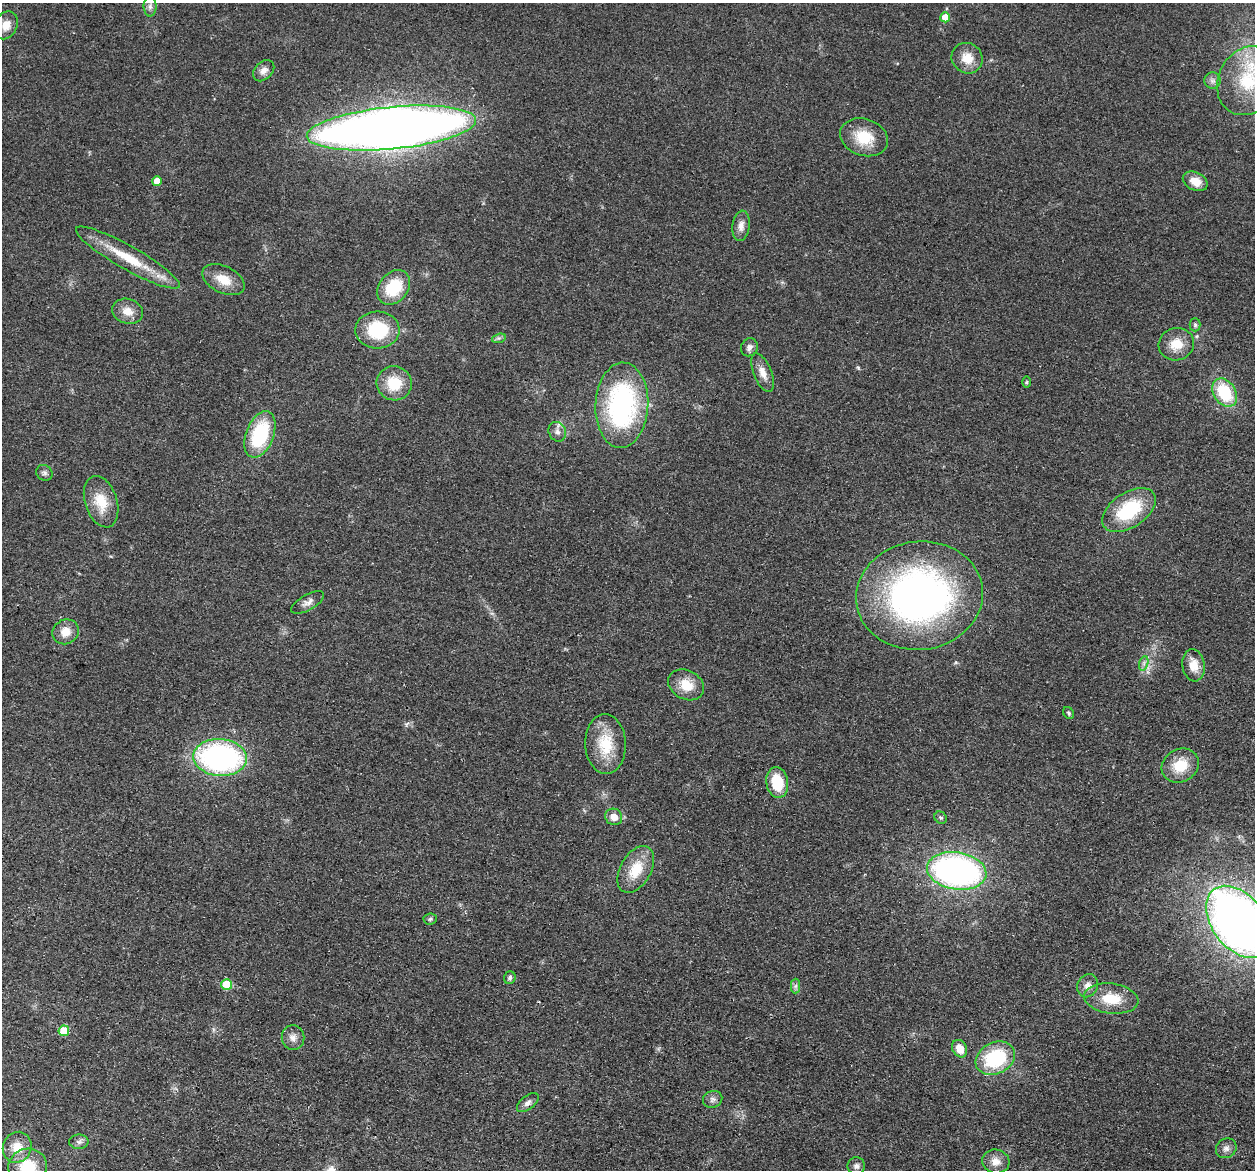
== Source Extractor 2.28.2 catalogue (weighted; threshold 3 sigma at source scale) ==
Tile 7 of 4 x 4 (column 3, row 2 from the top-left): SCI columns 2523-3775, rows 2633-3800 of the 5045 x 5146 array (HDU 1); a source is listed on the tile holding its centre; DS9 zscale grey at full resolution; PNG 1257 x 1172 px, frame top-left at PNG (2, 3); each listed source drawn as its Kron ellipse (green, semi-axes under 4 px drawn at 4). Shown black and unused: <1% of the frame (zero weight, under 2 of 3 exposures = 3% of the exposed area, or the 3 px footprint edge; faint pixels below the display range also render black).
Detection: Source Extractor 2.28.2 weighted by HDU 2 'WHT'; one run over the whole footprint, this tile lists its part. Background 0.0513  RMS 0.0067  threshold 0.0299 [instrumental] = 3 sigma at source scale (4.5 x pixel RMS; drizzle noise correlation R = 1.50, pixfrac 1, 0.05/0.05 arcsec/px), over >= 5 px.
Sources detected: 66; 1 cosmic-ray / hot-pixel residue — neither listed nor drawn; the other 65 listed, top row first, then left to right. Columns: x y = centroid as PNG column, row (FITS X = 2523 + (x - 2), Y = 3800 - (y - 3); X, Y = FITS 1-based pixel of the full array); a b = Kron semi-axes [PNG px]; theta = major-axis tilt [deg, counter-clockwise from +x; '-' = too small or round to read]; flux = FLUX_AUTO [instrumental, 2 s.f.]
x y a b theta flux
150 6 10 6 90 2.4
945 17 5 5 - 11
6 25 14 11 65 6.8
967 58 16 15 - 10
264 71 12 8 45 4.1
1212 81 8 8 - 2.6
1248 81 36 29 61 43
391 128 85 21 6 970
864 137 24 18 -18 20
157 181 5 5 - 9.7
1195 181 13 9 -26 8.5
741 226 15 8 83 4.7
128 258 59 12 -29 27
224 280 23 13 -26 12
394 287 19 14 51 26
127 311 15 12 -17 7.5
1195 325 6 5 - 1.2
377 330 22 18 -1 34
499 338 7 4 17 1.4
1176 344 18 16 15 12
749 347 9 8 - 3
763 373 20 9 -68 6.4
1026 382 6 4 89 0.79
394 383 17 17 - 19
1225 393 15 11 -57 31
622 405 43 26 87 110
557 432 10 8 -63 3.2
260 434 24 13 69 46
44 473 8 7 - 1.9
101 502 26 16 -72 16
1129 510 30 17 33 40
919 596 63 54 7 270
308 602 18 7 30 3.9
65 632 13 12 - 8.1
1144 663 7 4 72 1.7
1193 665 16 11 -82 9.2
686 685 19 14 -28 12
1069 713 6 5 - 1.1
606 744 30 20 -87 24
220 757 27 18 -4 170
1180 765 19 16 29 17
777 782 15 11 -81 22
614 817 9 8 - 6.4
941 818 6 5 - 1.2
636 869 25 15 60 18
957 871 30 18 -9 230
430 919 6 5 - 1.2
1238 922 41 26 -52 520
510 978 6 5 - 1.5
227 984 5 5 - 23
796 986 7 4 89 1.5
1088 986 12 10 67 4.3
1111 999 27 15 -8 19
64 1031 5 5 - 18
293 1037 12 11 - 4.4
960 1049 9 7 -64 8.7
995 1058 20 15 25 47
713 1099 10 8 24 2.7
528 1103 13 6 38 2.8
79 1142 9 7 1 2.3
17 1147 15 14 - 10
1226 1148 11 9 36 3.3
996 1161 14 12 -15 6.4
856 1166 9 8 - 2.5
28 1167 19 18 - 21
Isophote crosses this tile's border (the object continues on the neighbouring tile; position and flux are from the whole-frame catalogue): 3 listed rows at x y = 1248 81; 1238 922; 28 1167